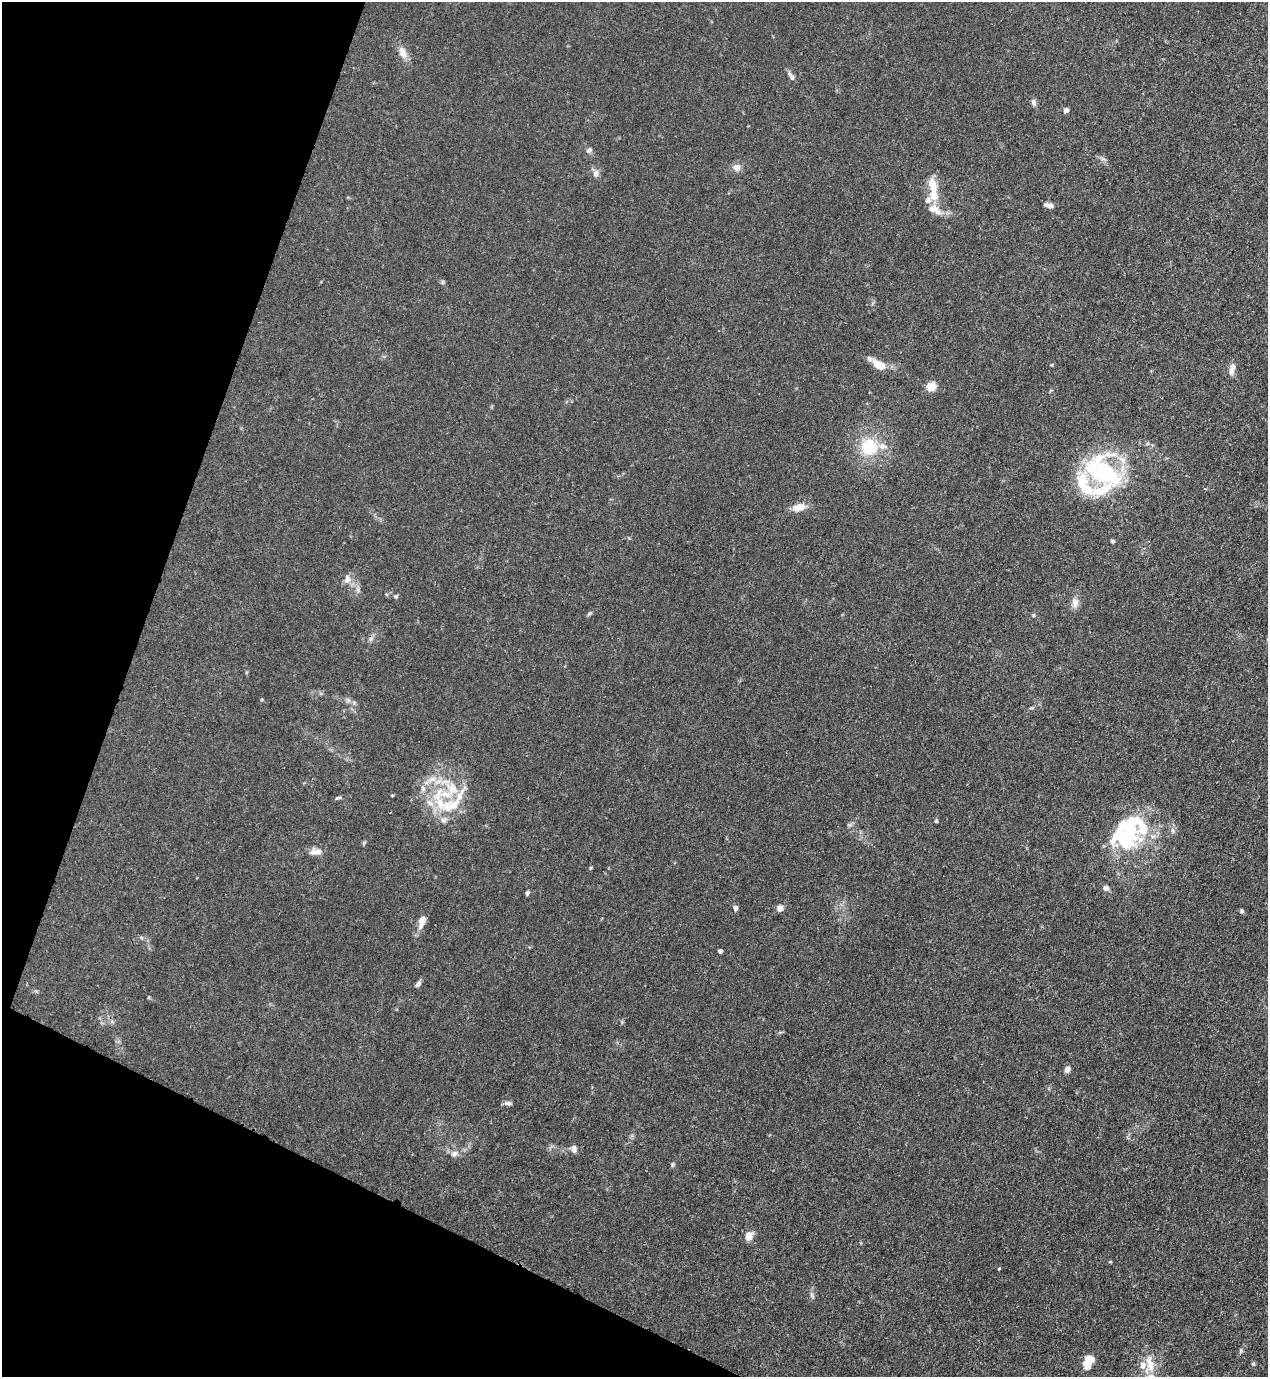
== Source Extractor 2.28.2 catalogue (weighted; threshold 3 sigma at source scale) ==
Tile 9 of 4 x 4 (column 1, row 3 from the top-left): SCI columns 353-1618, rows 1416-2790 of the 5638 x 5578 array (HDU 1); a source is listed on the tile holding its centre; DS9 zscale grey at full resolution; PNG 1270 x 1379 px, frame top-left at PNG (2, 2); no overlay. Shown black and unused: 19% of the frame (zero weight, under 3 of 4 exposures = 7% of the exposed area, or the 3 px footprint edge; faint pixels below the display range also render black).
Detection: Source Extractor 2.28.2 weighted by HDU 2 'WHT'; one run over the whole footprint, this tile lists its part. Background 0.0148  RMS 0.0025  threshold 0.0113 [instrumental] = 3 sigma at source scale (4.5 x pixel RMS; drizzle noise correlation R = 1.50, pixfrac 1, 0.05/0.05 arcsec/px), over >= 5 px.
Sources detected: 68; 1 inside a brighter object's white glare — not listed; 12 inside a brighter listed object's ellipse — not listed separately; the other 55 listed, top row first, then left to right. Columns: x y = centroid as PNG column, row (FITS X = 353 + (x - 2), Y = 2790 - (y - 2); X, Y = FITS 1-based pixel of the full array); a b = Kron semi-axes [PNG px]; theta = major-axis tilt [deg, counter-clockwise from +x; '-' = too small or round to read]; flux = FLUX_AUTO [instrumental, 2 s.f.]
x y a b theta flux
403 53 16 9 -66 2.1
792 77 8 7 - 0.78
1034 103 10 6 -71 0.73
1066 110 4 4 - 1.4
589 150 9 5 30 0.58
737 167 10 9 - 1.4
596 173 9 7 67 1.1
932 185 16 9 -74 3.8
1049 205 11 5 -11 1.1
934 209 22 11 -26 2.8
443 282 6 5 - 0.38
878 365 18 10 -31 3.5
1231 371 9 8 - 1.2
931 387 5 5 - 12
883 446 14 7 -8 1.6
869 447 11 11 - 10
1102 472 40 27 -36 35
799 507 14 8 14 2.9
1112 541 5 4 - 0.37
347 579 13 8 82 1.5
396 596 6 5 - 0.39
1075 603 13 9 -84 1.6
589 614 9 3 30 0.37
371 639 7 4 89 0.54
348 700 6 6 - 0.57
453 789 45 22 -22 12
392 795 4 3 - 0.26
338 798 8 4 13 0.45
430 803 14 7 -42 1.9
444 820 10 7 23 1
936 821 5 4 - 0.35
1173 831 6 4 -72 0.43
1125 839 37 28 28 17
364 842 6 4 20 0.31
316 852 16 8 4 2
591 868 5 3 - 0.26
1106 888 5 5 - 1.5
527 893 6 4 71 0.5
735 908 7 6 - 0.64
780 908 7 7 - 1.3
1241 911 6 5 - 0.42
422 921 18 8 74 2.2
720 951 4 4 - 0.87
418 984 8 5 55 0.79
1067 1069 5 4 - 2.7
508 1103 10 5 -5 0.77
574 1149 11 7 -84 0.89
454 1154 10 8 43 1.1
673 1164 6 4 73 0.37
749 1236 9 7 63 2.7
999 1269 4 3 - 0.24
812 1295 10 4 -67 0.6
1241 1351 7 5 71 0.41
1088 1361 15 8 62 4.5
1150 1364 27 11 -79 4.3
Overlapping masked pixels (flux is a lower limit): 1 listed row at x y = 1102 472